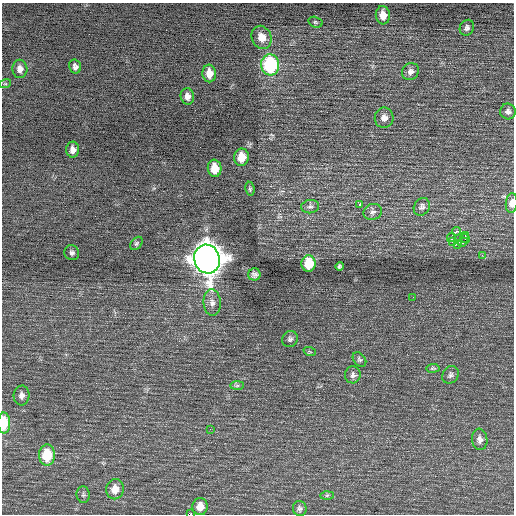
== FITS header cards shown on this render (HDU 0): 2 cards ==
NAXIS1  =                  512 / Axis length
NAXIS2  =                  512 / Axis length

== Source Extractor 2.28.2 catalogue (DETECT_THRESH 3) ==
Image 512 x 512 px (HDU 0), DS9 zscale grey, 1 PNG px = 1 image px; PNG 516 x 516 px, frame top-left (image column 1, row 512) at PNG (2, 3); each listed source drawn as its Kron ellipse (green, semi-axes under 4 px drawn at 4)
Background 0.219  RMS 0.7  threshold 2.1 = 3 sigma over >= 5 px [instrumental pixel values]
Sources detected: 56; all 56 listed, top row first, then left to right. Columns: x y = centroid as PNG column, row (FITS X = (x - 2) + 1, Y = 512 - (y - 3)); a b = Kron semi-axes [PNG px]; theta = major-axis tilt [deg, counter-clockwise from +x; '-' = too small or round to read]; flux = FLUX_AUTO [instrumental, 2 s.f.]
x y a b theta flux
383 15 9 7 -85 500
315 22 7 5 -17 84
467 28 8 7 - 160
262 37 12 9 -68 530
270 65 10 9 - 4500
75 66 7 6 - 170
20 69 9 7 -86 280
410 72 9 8 - 210
209 73 9 7 -86 460
5 84 6 3 17 60
187 96 8 6 -81 250
508 111 8 7 - 160
384 118 10 9 - 280
73 150 8 6 -88 250
241 157 8 7 - 760
215 168 9 7 -86 810
250 189 7 4 -81 76
512 203 10 6 84 310
360 204 3 3 - 790
310 207 9 6 8 140
422 207 9 7 54 160
373 212 9 8 - 180
457 231 4 3 - 220
465 235 3 2 - 85
451 237 4 2 - 66
465 238 5 2 - 21
453 242 3 2 - 110
463 242 5 3 - 77
136 243 7 5 50 90
458 245 3 3 - 770
72 253 7 7 - 140
482 255 3 2 - 140
207 259 14 12 -73 66000
309 264 8 7 - 1400
339 266 4 4 - 83
254 274 6 6 - 120
413 297 2 2 - 31
212 303 13 8 -85 300
290 339 8 7 - 140
310 352 6 4 -19 63
359 359 8 5 -52 99
433 368 7 4 3 66
353 375 8 8 - 160
450 375 9 7 54 150
237 386 7 4 1 83
22 395 10 8 85 230
4 423 10 6 -89 1300
210 429 3 2 - 38
480 439 10 7 -82 200
47 455 10 8 -90 1500
115 489 10 9 - 500
83 495 8 6 -84 110
327 495 6 4 2 72
200 506 8 7 - 460
300 508 7 7 - 120
191 514 3 2 - 1800
At the frame edge (FLAGS 8, measured only in part): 3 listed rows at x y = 512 203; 4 423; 191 514